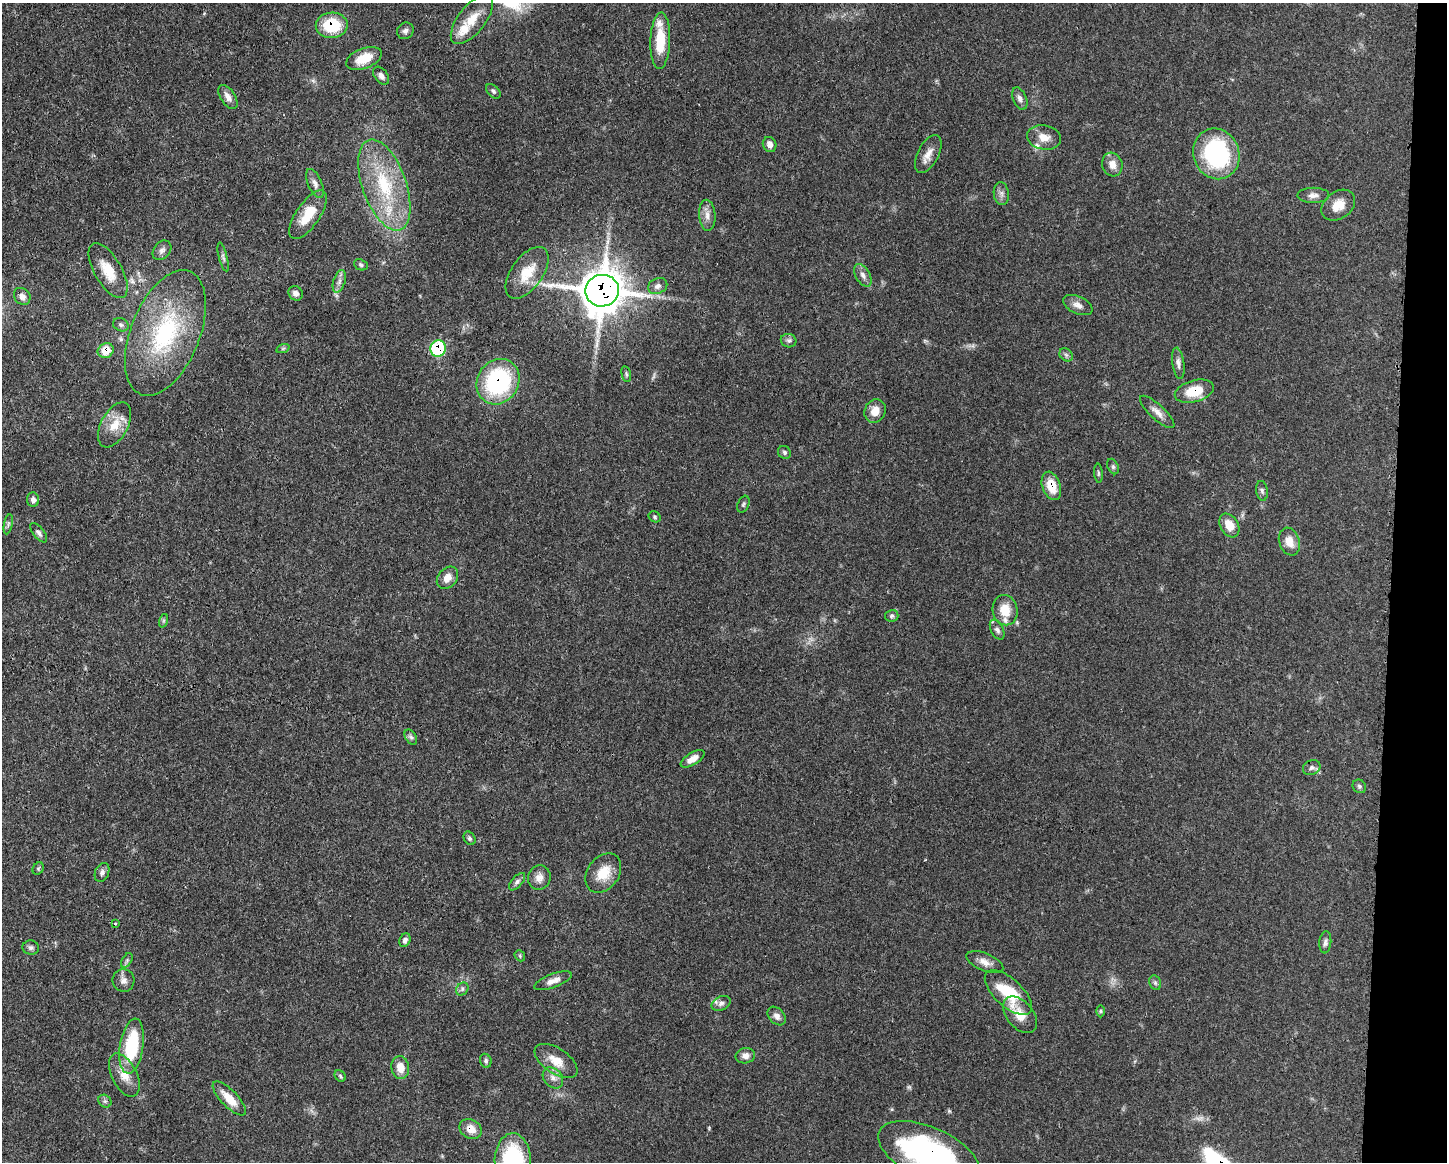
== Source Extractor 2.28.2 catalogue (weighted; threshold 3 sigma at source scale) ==
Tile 6 of 3 x 4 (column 3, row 2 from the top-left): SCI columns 3007-4451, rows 2323-3482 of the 4680 x 4646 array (HDU 1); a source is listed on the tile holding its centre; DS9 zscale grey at full resolution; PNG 1449 x 1164 px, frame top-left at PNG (2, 3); each listed source drawn as its Kron ellipse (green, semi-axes under 4 px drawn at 4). Shown black and unused: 4% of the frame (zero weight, under 3 of 4 exposures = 1% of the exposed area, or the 3 px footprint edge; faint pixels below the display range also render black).
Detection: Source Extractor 2.28.2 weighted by HDU 2 'WHT'; one run over the whole footprint, this tile lists its part. Background 0.0549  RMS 0.0032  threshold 0.0146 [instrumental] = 3 sigma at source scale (4.5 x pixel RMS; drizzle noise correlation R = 1.50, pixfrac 1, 0.05/0.05 arcsec/px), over >= 5 px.
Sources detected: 110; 2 too faint to see at this stretch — neither listed nor drawn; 5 inside a brighter listed object's ellipse — not listed separately; the other 103 listed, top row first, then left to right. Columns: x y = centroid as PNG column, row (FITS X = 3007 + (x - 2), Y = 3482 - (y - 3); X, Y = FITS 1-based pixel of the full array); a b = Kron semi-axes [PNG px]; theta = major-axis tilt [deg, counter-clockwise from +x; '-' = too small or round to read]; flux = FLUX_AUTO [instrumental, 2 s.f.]
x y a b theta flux
472 19 29 13 52 6.6
332 25 16 13 2 14
405 31 9 7 44 1.1
660 41 28 10 88 10
364 58 19 10 21 6.4
381 76 10 6 -54 1.4
493 91 9 5 -45 0.78
228 97 13 7 -57 2.1
1020 98 12 6 -68 1.4
1044 137 17 12 -10 3.6
770 144 8 6 -69 1.8
928 154 21 10 63 3.2
1216 154 26 23 -69 38
1112 164 12 10 -73 3.1
315 183 15 7 -66 1.8
384 185 47 22 -71 24
1001 194 11 7 -82 1.4
1313 195 16 7 0 1.9
1338 205 18 13 37 4.7
308 215 28 11 56 8.6
707 215 15 8 -86 2.3
162 250 11 8 48 1.3
223 257 15 4 -76 0.85
361 265 7 5 -23 0.64
108 271 31 13 -59 6.8
527 273 30 15 54 7.9
863 275 12 7 -61 1.7
339 281 11 6 72 1.5
658 286 10 7 23 1.4
602 291 17 16 - 880
296 293 8 6 -47 1.4
22 296 9 7 -47 1.8
1078 305 16 8 -24 2.1
121 325 8 6 -25 0.88
165 333 66 34 68 39
789 341 8 6 -14 0.94
283 348 7 4 19 0.46
438 348 8 7 - 21
106 351 8 7 - 5.8
1066 355 7 6 - 0.76
1178 363 16 6 -82 1.6
626 374 8 4 -77 0.6
498 382 23 20 59 38
1194 391 20 10 16 8.9
875 411 12 10 64 3.7
1157 412 22 7 -43 2.5
115 425 24 13 62 6
784 452 7 6 - 0.72
1113 467 8 5 -64 0.7
1098 473 9 4 -85 0.53
1051 486 15 9 -71 6.3
1262 491 10 6 -82 0.86
33 500 7 6 - 1.2
743 504 9 5 69 0.63
655 517 6 5 - 0.48
8 524 10 3 79 0.68
1229 525 13 9 -59 4.3
39 533 11 5 -51 1.1
1289 542 14 10 -71 3.7
447 578 12 9 49 3.3
1005 610 15 12 -79 5.9
892 616 7 6 - 0.71
163 621 7 4 71 0.54
997 630 11 6 -62 1.1
411 737 8 5 -58 0.77
692 759 13 6 31 2.7
1312 768 9 7 25 1.1
1359 786 7 6 - 0.68
469 838 7 5 -59 0.68
38 868 6 5 - 0.51
102 872 10 7 68 1.1
603 873 21 15 54 6.8
539 877 12 11 - 2.4
517 882 10 5 48 0.95
115 923 4 2 - 0.28
405 940 7 5 65 1.1
1325 942 11 6 84 1.1
31 948 8 7 - 0.93
520 956 6 4 -49 0.46
127 960 8 4 59 0.64
985 962 19 8 -23 2.7
123 980 11 11 - 1.8
553 981 20 6 20 2.5
1155 983 7 5 -69 0.74
462 989 7 5 49 0.74
1008 993 29 14 -42 15
721 1003 10 7 26 1.2
1101 1011 6 4 90 0.46
1020 1015 21 13 -50 5.6
777 1016 11 7 -46 1.6
132 1046 28 11 81 22
745 1056 10 7 13 1.9
486 1061 7 5 -69 0.69
556 1061 24 12 -33 5.4
400 1068 11 9 -81 3.9
124 1075 23 12 -63 4.9
340 1076 6 5 - 0.49
553 1078 12 9 -48 2.1
229 1098 22 8 -46 5.7
105 1101 7 6 - 0.71
471 1129 12 9 -31 3.6
929 1154 55 26 -24 77
513 1161 28 18 -89 38
Overlapping masked pixels (flux is a lower limit): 9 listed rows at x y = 332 25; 602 291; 438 348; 106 351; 498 382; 1194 391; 1051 486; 471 1129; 929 1154
Isophote crosses this tile's border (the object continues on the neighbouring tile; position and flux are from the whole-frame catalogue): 2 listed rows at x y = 929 1154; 513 1161